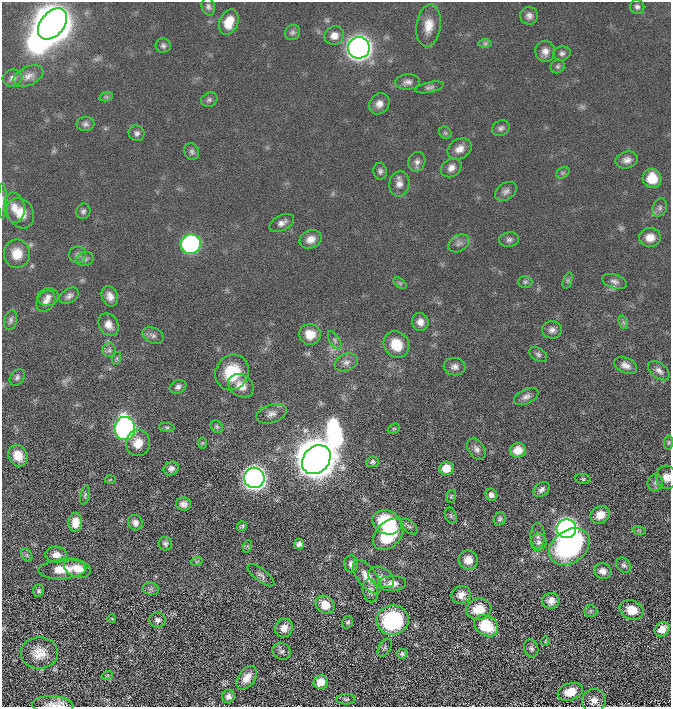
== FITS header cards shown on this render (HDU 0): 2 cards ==
NAXIS1  =                  669 / Axis length
NAXIS2  =                  705 / Axis length

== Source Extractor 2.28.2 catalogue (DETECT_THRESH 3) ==
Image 669 x 705 px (HDU 0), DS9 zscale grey, 1 PNG px = 1 image px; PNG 673 x 709 px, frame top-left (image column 1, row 705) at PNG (2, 2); each listed source drawn as its Kron ellipse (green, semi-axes under 4 px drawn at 4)
Background 730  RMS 7.3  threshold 22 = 3 sigma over >= 5 px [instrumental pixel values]
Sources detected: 163; all 163 listed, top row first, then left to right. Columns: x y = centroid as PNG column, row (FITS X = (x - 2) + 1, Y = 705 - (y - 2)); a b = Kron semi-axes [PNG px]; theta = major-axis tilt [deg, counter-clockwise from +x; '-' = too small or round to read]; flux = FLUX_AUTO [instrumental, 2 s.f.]
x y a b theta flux
208 6 9 6 -78 1.5e+03
637 7 7 7 - 1.5e+03
529 16 9 9 - 2.4e+03
229 22 13 9 69 8.6e+03
52 24 18 11 50 2.3e+06
429 26 21 12 82 7.5e+03
292 33 8 7 - 1.5e+03
334 36 10 9 - 4.1e+03
485 44 7 4 -1 8.3e+02
163 46 8 7 - 1.4e+03
359 48 11 10 - 4.5e+05
545 51 10 9 - 3.2e+03
562 53 9 7 11 1.5e+03
558 66 7 6 - 1.0e+03
28 76 16 9 27 3.9e+03
12 78 10 8 15 2.3e+03
408 82 12 8 3 2.4e+03
429 87 14 5 12 1.5e+03
106 97 7 4 17 9.3e+02
209 100 8 7 - 1.4e+03
379 104 11 9 51 3.5e+03
85 124 9 7 7 1.5e+03
501 128 9 7 31 1.6e+03
137 133 8 7 - 1.6e+03
445 133 7 5 -45 8.9e+02
459 149 13 10 31 4.2e+03
192 152 9 7 -67 1.4e+03
627 160 11 8 13 2.9e+03
417 162 10 8 71 2.3e+03
451 168 11 8 37 3.0e+03
380 171 8 6 -78 1.5e+03
563 173 7 5 30 9.2e+02
652 178 10 9 - 1.1e+04
399 184 12 10 80 3.5e+03
506 191 12 8 36 2.3e+03
2 200 18 4 90 1.9e+03
14 208 15 10 -80 5.3e+03
660 208 9 7 69 1.6e+03
83 211 8 7 - 1.4e+03
21 213 16 12 -61 7.8e+03
282 223 13 7 27 2.7e+03
650 237 11 9 1 5.0e+03
311 239 11 9 25 4.5e+03
509 240 10 7 4 1.7e+03
459 243 11 8 32 2.2e+03
191 244 10 10 - 1.1e+05
17 254 14 13 - 8.2e+03
78 255 8 8 - 1.8e+03
85 259 9 7 17 1.7e+03
568 280 8 4 72 9.4e+02
614 281 13 6 -17 2.0e+03
525 282 7 6 - 1.0e+03
400 283 7 4 -36 7.6e+02
69 296 11 7 32 2.0e+03
110 296 10 8 -68 3.4e+03
48 297 10 9 - 2.4e+03
46 301 11 8 56 2.8e+03
10 320 10 6 74 1.5e+03
420 322 9 8 - 3.3e+03
623 322 7 4 -71 9.8e+02
108 325 12 9 -62 4.1e+03
552 330 10 8 3 2.3e+03
310 334 11 10 - 7.1e+03
153 335 11 7 -26 1.9e+03
335 340 10 5 -60 1.5e+03
396 345 14 12 -55 1.0e+04
109 350 7 7 - 1.4e+03
538 354 10 6 -34 1.3e+03
117 358 6 4 72 7.5e+02
346 362 12 8 23 2.7e+03
625 365 12 7 -26 3.0e+03
455 367 11 8 -8 2.5e+03
659 371 12 7 -39 2.5e+03
232 373 18 16 60 1.9e+04
17 377 9 6 53 1.4e+03
241 386 14 10 -32 5.2e+03
178 387 8 6 23 1.7e+03
526 397 13 7 26 2.4e+03
271 414 15 9 18 3.3e+03
167 427 8 4 -7 7.4e+02
217 427 6 5 - 8.9e+02
125 428 12 10 -84 1.6e+05
394 429 6 4 28 7.4e+02
669 442 7 4 83 7.4e+02
138 443 13 12 - 7.6e+03
202 443 6 4 90 5.5e+02
476 449 12 8 -55 2.3e+03
518 450 8 7 - 7.2e+03
18 456 11 9 -61 7.6e+03
316 460 16 12 46 3.9e+06
372 462 6 5 - 1.1e+03
446 468 7 6 - 8.3e+03
171 469 8 6 30 2.1e+03
667 477 11 10 - 4.0e+03
254 478 10 10 - 4.5e+05
583 479 8 5 -11 8.9e+02
110 480 5 3 - 4.5e+02
655 483 8 7 - 1.8e+03
541 489 9 6 40 2.0e+03
85 495 10 4 77 1.1e+03
491 495 6 6 - 2.2e+03
451 496 6 5 - 7.8e+02
184 504 7 6 - 2.4e+03
600 515 10 8 31 5.5e+03
451 516 9 5 -71 8.7e+02
500 519 7 6 - 1.2e+03
75 522 9 7 86 5.4e+03
387 522 15 12 -21 2.4e+04
135 523 8 7 - 2.4e+03
242 526 5 4 - 7.6e+02
409 526 10 6 -42 1.2e+03
566 529 10 9 - 3.3e+05
639 530 7 4 -19 7.5e+02
389 534 18 12 46 2.9e+04
538 536 13 7 -90 2.1e+03
538 542 8 8 - 1.9e+03
165 544 7 6 - 1.3e+03
299 544 5 5 - 1.9e+03
248 546 6 4 72 6.0e+02
569 547 22 16 36 9.3e+04
27 555 7 5 -61 1.0e+03
56 555 11 8 -5 3.7e+03
468 560 10 9 - 5.0e+03
197 561 5 3 - 5.8e+02
351 564 8 6 -84 2.2e+03
624 565 8 6 -47 1.3e+03
77 568 14 8 -18 6.6e+03
62 569 24 10 4 9.8e+03
603 571 9 8 - 3.3e+03
261 575 16 6 -38 1.9e+03
367 577 20 9 -53 7.3e+03
381 577 14 9 -30 3.2e+03
392 583 14 7 2 4.5e+03
151 589 8 6 -11 1.2e+03
39 591 6 5 - 1.1e+03
370 591 11 7 -79 2.3e+03
461 595 10 8 23 3.9e+03
551 601 8 8 - 3.4e+03
325 605 10 8 -41 7.5e+03
479 609 13 10 11 1.1e+04
632 610 12 9 -22 8.7e+03
590 611 7 6 - 9.9e+02
112 619 4 2 - 4.2e+02
158 620 8 7 - 1.9e+03
393 620 16 14 10 5.0e+04
348 622 6 5 - 8.9e+02
486 626 13 9 -30 1.9e+04
284 628 9 8 - 4.1e+03
662 629 8 6 43 5.8e+03
545 641 5 4 - 4.9e+02
385 648 10 6 59 1.1e+03
531 648 9 7 -73 1.6e+03
282 651 9 8 - 1.7e+03
39 653 18 16 0 7.8e+03
402 654 5 5 - 1.0e+03
107 676 5 3 - 5.7e+02
247 678 13 8 54 5.4e+03
321 682 7 7 - 7.4e+03
570 692 13 8 19 7.8e+03
228 696 6 6 - 2.6e+03
346 699 9 5 0 1.2e+03
594 701 12 11 - 4.1e+03
53 705 21 9 -3 4.7e+03
At the frame edge (FLAGS 8, measured only in part): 4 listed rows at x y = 2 200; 669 442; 667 477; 53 705